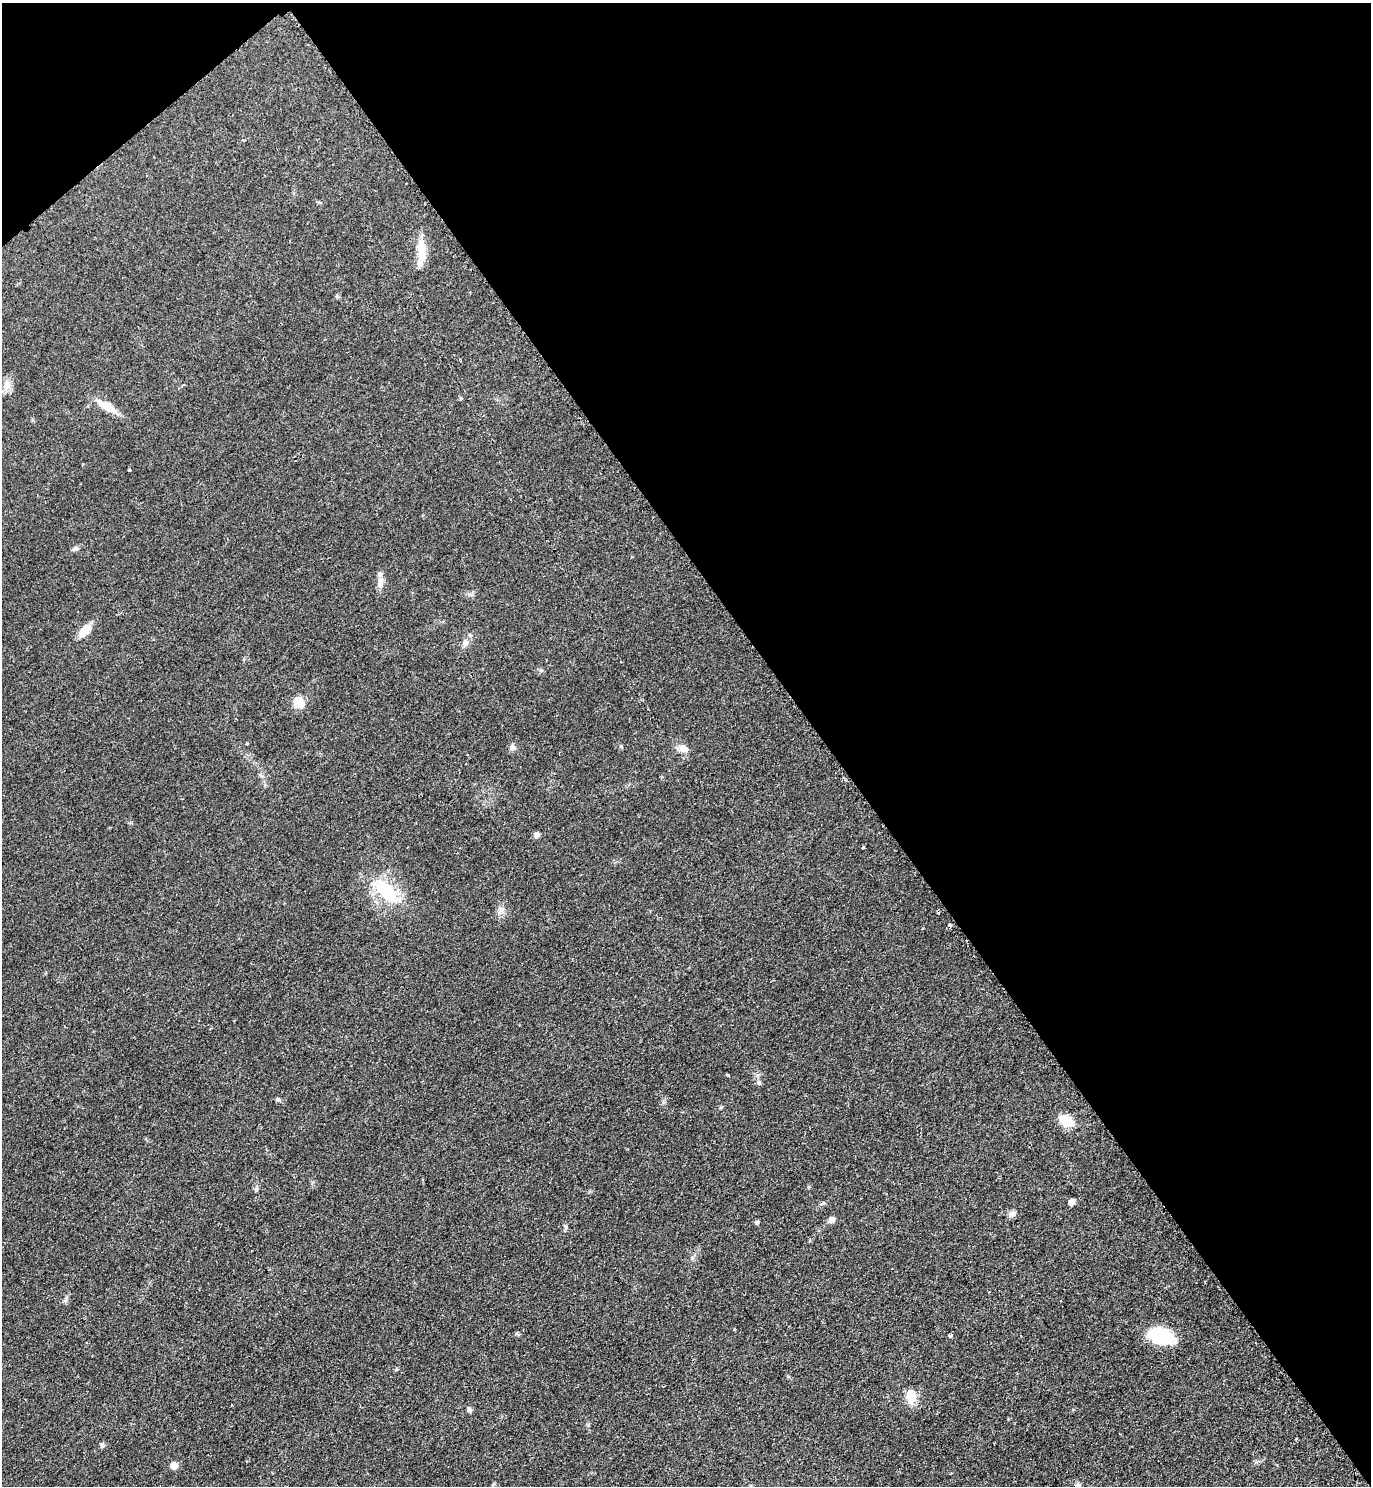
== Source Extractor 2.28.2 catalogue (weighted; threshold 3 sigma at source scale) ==
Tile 3 of 4 x 4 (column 3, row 1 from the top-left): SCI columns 3052-4420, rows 4461-5944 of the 5958 x 5961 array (HDU 1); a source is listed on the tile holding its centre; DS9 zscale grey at full resolution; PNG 1373 x 1488 px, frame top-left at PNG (2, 3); no overlay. Shown black and unused: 41% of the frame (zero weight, under 2 of 3 exposures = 1% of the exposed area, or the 3 px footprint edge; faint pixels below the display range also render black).
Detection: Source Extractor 2.28.2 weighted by HDU 2 'WHT'; one run over the whole footprint, this tile lists its part. Background 0.0796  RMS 0.0079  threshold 0.0355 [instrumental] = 3 sigma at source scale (4.5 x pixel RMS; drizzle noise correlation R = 1.50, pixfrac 1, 0.05/0.05 arcsec/px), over >= 5 px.
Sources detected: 36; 1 inside a brighter object's white glare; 1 cosmic-ray / hot-pixel residue — not listed; the other 34 listed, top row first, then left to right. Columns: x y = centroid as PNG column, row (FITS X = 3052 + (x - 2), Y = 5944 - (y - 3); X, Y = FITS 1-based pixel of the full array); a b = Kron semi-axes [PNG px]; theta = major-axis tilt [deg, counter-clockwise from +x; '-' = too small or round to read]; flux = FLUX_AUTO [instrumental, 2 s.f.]
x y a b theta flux
243 140 4 4 - 0.78
421 246 23 10 83 12
7 385 17 9 77 6.5
107 407 26 8 -30 13
129 470 3 2 - 0.84
75 548 8 5 62 1.8
380 584 8 6 -79 3
84 631 16 9 55 12
465 643 9 7 55 3.5
298 703 12 11 - 11
512 747 7 7 - 3
683 748 11 10 - 6.1
537 835 8 6 31 2.6
863 847 3 3 - 1.1
385 890 44 18 -44 37
501 910 13 6 -48 3.4
950 925 3 3 - 3.5
759 1083 6 6 - 1.9
278 1099 6 5 - 1.3
1066 1121 15 10 -33 16
1071 1202 6 5 - 4.1
823 1203 7 4 29 1.5
1011 1214 9 8 - 3
831 1220 7 6 - 4
757 1222 5 4 - 1.9
565 1226 6 4 -70 1.3
65 1300 8 4 60 1.7
734 1329 3 3 - 0.82
950 1336 3 3 - 1.8
1161 1336 30 17 -12 30
911 1396 17 12 85 12
469 1410 7 6 - 2
102 1445 7 6 - 1.7
174 1465 5 5 - 15
Unlisted compact peaks at least as high as the median listed source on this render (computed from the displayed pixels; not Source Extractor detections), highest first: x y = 663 1102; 721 1107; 256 1189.